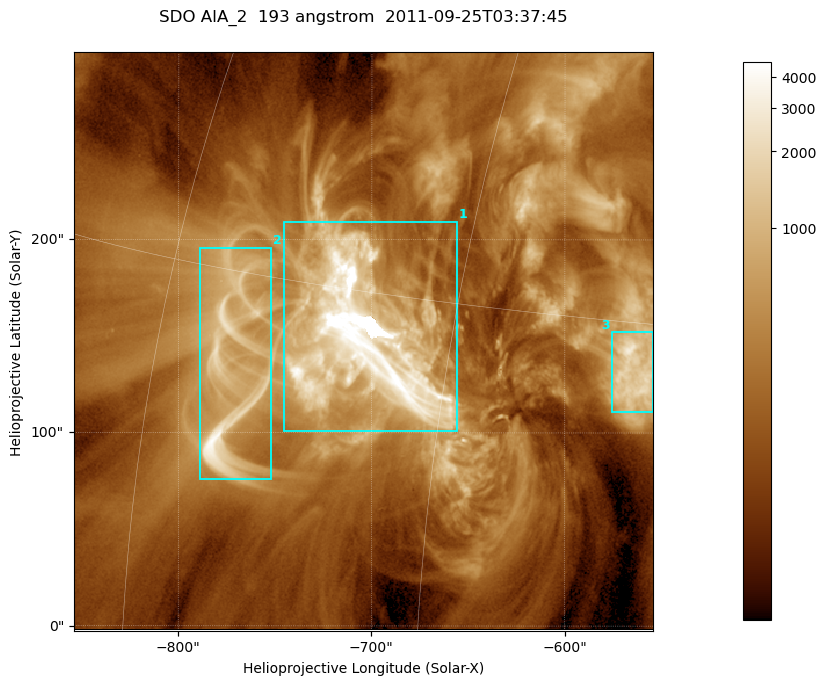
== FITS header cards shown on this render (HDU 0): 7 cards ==
TELESCOP= 'SDO     '           /
INSTRUME= 'AIA_2   '           /
WAVELNTH=                  193 /
WAVEUNIT= 'angstrom'           /
DATE-OBS= '2011-09-25T03:37:45.64' /
CTYPE1  = 'HPLN-TAN'           /
CTYPE2  = 'HPLT-TAN'           /

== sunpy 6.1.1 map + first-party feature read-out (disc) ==
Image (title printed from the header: SDO AIA_2  193 angstrom  2011-09-25T03:37:45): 499 x 499 px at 0.601 arcsec/px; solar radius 957 arcsec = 1592 px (partial field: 3.1% of the solar disc is inside the frame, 100% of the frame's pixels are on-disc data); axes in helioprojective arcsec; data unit not stated in the header (colour bar unlabelled)
Orientation: roll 0.0577 deg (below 1 deg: not rotated)
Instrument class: DISC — disc imager (sunpy class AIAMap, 193 A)
Bright regions (active regions / flare kernels): reference = the on-disc median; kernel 5 px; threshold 5 sigma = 778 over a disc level ~230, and >= 1.15x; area >= 249 px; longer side >= 6 px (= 3.6 arcsec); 3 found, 3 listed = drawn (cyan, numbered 1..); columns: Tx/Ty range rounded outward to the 2 arcsec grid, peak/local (2 s.f.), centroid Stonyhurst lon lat
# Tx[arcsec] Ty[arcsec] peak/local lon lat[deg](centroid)
1 -746..-656 100..210 71 -49 +13
2 -790..-752 76..196 17 -56 +12
3 -576..-554 110..152 12 -37 +13